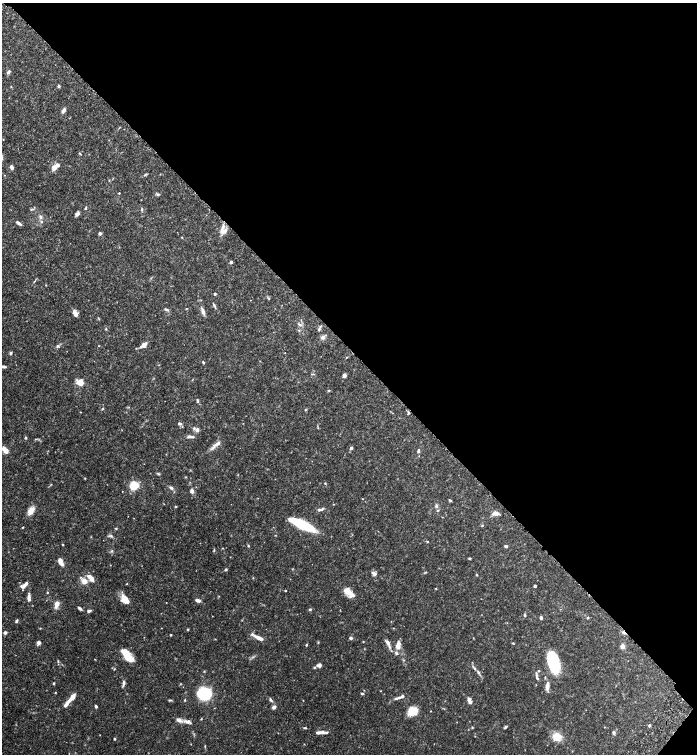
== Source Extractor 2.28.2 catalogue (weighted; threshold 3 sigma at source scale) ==
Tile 8 of 4 x 4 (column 4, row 2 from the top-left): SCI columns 4334-5723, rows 3013-4515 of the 6030 x 6025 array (HDU 1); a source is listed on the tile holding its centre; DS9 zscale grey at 2 x 2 block average (1 PNG px = mean of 2 x 2 image px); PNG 699 x 756 px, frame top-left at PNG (2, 3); no overlay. Shown black and unused: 46% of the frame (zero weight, under 6 of 12 exposures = <1% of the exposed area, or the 3 px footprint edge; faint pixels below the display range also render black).
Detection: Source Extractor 2.28.2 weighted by HDU 2 'WHT'; one run over the whole footprint, this tile lists its part. Background 0.0776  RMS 0.003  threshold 0.0123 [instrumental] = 3 sigma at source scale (4.09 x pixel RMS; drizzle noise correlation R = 1.36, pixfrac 0.8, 0.05/0.05 arcsec/px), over >= 5 px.
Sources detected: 202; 2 too faint to see at this stretch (2 x 2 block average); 1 inside a brighter object's white glare — not listed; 1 coinciding with a brighter row at this scale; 22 inside a brighter listed object's ellipse — not listed separately; the other 176 listed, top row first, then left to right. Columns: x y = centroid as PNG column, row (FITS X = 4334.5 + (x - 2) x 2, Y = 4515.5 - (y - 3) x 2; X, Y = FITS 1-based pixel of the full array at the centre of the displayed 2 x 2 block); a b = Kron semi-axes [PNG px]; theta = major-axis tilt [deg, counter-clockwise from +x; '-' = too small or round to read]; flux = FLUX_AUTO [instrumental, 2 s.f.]
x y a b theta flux
8 72 6 4 52 1.4
59 86 4 3 - 0.81
11 87 3 2 - 0.4
64 110 6 4 85 1.5
3 139 3 2 - 0.25
80 154 4 2 - 0.5
12 167 4 3 - 2.2
54 168 8 6 48 3.6
145 174 5 3 - 0.73
109 180 3 2 - 0.32
119 193 2 2 - 0.5
158 194 5 4 - 0.87
86 208 5 2 - 0.76
32 209 6 3 10 0.86
142 209 5 3 - 0.77
77 214 5 3 - 2.3
40 217 6 4 -59 1.5
18 223 9 3 -37 1.6
222 231 8 7 - 3.6
100 233 3 3 - 1.7
182 237 3 2 - 0.34
231 262 3 3 - 1.4
34 281 4 2 - 0.5
46 285 2 2 - 0.3
215 294 3 2 - 0.97
269 298 4 3 - 0.56
214 306 8 3 -64 1
166 309 6 3 -23 1.1
186 309 3 2 - 0.29
203 311 10 4 -72 2.6
75 313 8 4 -65 3.1
99 319 5 2 - 0.47
301 320 4 2 - 0.45
299 324 7 4 -27 1.5
319 328 7 3 61 1
106 329 3 3 - 0.54
299 330 3 3 - 0.56
323 337 5 5 - 2.2
144 345 5 4 - 4.9
58 346 4 4 - 1
99 346 2 2 - 0.27
11 353 4 3 - 0.82
285 353 2 2 - 0.2
347 357 4 2 - 0.36
203 362 4 3 - 0.67
3 367 5 3 - 1.6
312 374 6 2 2 0.49
344 375 3 3 - 2.6
81 383 7 4 -6 6.3
329 390 4 3 - 0.61
197 401 5 3 - 0.89
103 409 4 3 - 0.57
305 410 3 3 - 0.48
408 413 5 3 - 0.69
180 423 5 4 - 1.3
197 430 5 4 - 2
189 436 6 4 7 1.6
26 438 3 3 - 0.98
216 445 20 4 41 3.5
351 448 4 3 - 1.5
6 451 4 3 - 7.5
418 451 6 3 75 1.2
158 474 5 3 - 0.67
186 477 3 2 - 0.33
85 478 3 3 - 0.38
325 483 3 3 - 0.49
134 485 4 4 - 31
171 488 5 4 - 1.6
122 491 2 2 - 0.22
192 491 4 3 - 2.9
450 500 4 3 - 0.65
334 504 3 2 - 0.31
436 506 5 4 - 1.2
176 507 3 2 - 0.45
320 509 9 3 16 1.9
31 511 10 6 56 5.4
495 513 6 4 -10 4.4
302 524 24 6 -26 39
482 525 3 3 - 0.61
23 527 3 2 - 0.41
116 528 3 3 - 0.56
111 536 5 4 - 1.1
427 542 3 3 - 0.54
63 544 2 2 - 0.46
248 545 4 3 - 0.62
506 546 4 3 - 0.94
223 548 3 2 - 0.3
214 550 5 3 - 0.64
112 551 4 3 - 0.72
469 558 3 2 - 0.72
60 562 6 3 -67 6.3
226 570 4 3 - 0.83
425 572 5 2 - 0.52
374 574 8 5 -43 2.1
477 575 3 3 - 0.65
91 578 11 5 -46 4.7
253 578 3 2 - 0.37
84 581 8 6 -42 4.8
26 584 7 3 55 2.7
127 584 3 2 - 0.35
535 586 2 2 - 1.4
436 588 3 2 - 0.35
286 590 2 2 - 0.44
348 591 11 6 -31 7.1
47 592 3 3 - 0.42
29 597 10 4 -88 2.8
125 599 11 7 -50 7.3
198 600 5 3 - 2.6
166 602 2 2 - 0.19
57 604 7 4 69 4.7
80 608 5 3 - 1.6
310 609 3 3 - 0.82
89 611 5 3 - 1.2
525 615 4 3 - 0.88
588 617 4 3 - 0.74
541 618 3 3 - 1.5
16 621 5 3 - 0.96
188 629 3 3 - 0.61
624 632 6 3 -34 1.4
5 633 3 3 - 1.8
171 635 2 2 - 0.64
258 637 15 4 -27 4.8
351 638 4 3 - 1.4
215 639 3 2 - 0.32
363 641 3 2 - 0.33
318 642 4 2 - 0.46
38 643 5 4 - 2
388 643 9 4 -61 3
513 643 4 2 - 0.45
306 645 3 3 - 0.63
398 645 11 6 78 4.6
623 646 3 3 - 5.1
253 657 4 3 - 0.78
95 659 3 2 - 0.25
130 659 22 6 -50 11
404 660 4 2 - 0.4
58 661 4 3 - 0.56
553 662 20 11 -67 31
319 665 4 3 - 2.9
314 667 3 3 - 0.68
114 669 4 2 - 0.41
474 669 6 3 -52 1.2
204 671 3 2 - 0.41
538 671 3 3 - 0.58
537 676 11 3 -76 1.6
545 677 5 2 - 0.54
54 683 3 2 - 0.75
123 683 8 3 78 1.9
547 686 9 4 87 4.5
381 691 2 2 - 0.25
55 692 3 2 - 0.33
202 693 9 7 28 35
362 694 4 3 - 0.78
72 697 8 4 50 4.5
397 698 10 3 15 1.9
170 700 5 3 - 0.71
185 700 4 2 - 0.44
271 700 8 3 -55 1.3
469 700 7 4 -76 2.9
66 704 7 3 50 3
96 706 3 3 - 1.2
274 707 5 4 - 2
413 711 6 5 - 19
431 711 2 2 - 0.26
201 719 3 2 - 0.43
186 721 10 5 -5 2.6
649 725 3 3 - 0.95
472 727 3 3 - 0.52
506 727 5 3 - 0.93
604 727 2 2 - 0.28
305 728 5 2 - 0.71
323 732 6 4 3 1.9
614 732 5 3 - 1.4
557 737 5 5 - 16
114 739 3 2 - 0.63
205 746 4 2 - 0.46
Overlapping masked pixels (flux is a lower limit): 1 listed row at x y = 624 632
Isophote crosses this tile's border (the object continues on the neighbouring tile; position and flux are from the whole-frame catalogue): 1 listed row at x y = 3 367